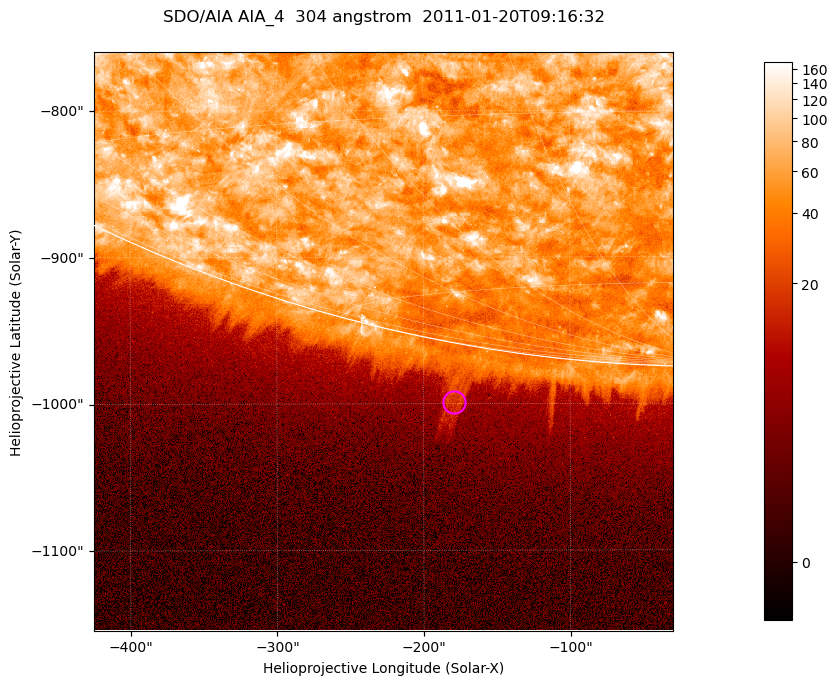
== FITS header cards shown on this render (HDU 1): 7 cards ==
TELESCOP= 'SDO/AIA '           / For AIA: SDO/AIA
INSTRUME= 'AIA_4   '           / For AIA: AIA_ATA1, AIA_ATA2, AIA_ATA3 or AIA_AT
WAVELNTH=                  304 / [angstrom] Wavelength
WAVEUNIT= 'angstrom'           / Wavelength unit: angstrom
DATE-OBS= '2011-01-20T09:16:32.123' / [ISO] Date when observation started; ISO 8
CTYPE1  = 'HPLN-TAN'           / CTYPE1; Typically HPLN
CTYPE2  = 'HPLT-TAN'           / CTYPE2; Typically HPLT

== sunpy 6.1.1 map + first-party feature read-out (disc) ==
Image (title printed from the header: SDO/AIA AIA_4  304 angstrom  2011-01-20T09:16:32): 658 x 658 px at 0.6 arcsec/px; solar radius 975 arcsec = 1625 px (partial field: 2.4% of the solar disc is inside the frame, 46% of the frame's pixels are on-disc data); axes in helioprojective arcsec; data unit not stated in the header (colour bar unlabelled)
Orientation: roll -0.132 deg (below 1 deg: not rotated)
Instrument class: DISC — disc imager (sunpy class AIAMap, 304 A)
Bright regions (active regions / flare kernels): reference = the on-disc median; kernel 5 px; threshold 5 sigma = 112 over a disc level ~60.8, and >= 1.15x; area >= 432 px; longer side >= 8 px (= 4.8 arcsec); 0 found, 0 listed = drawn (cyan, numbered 1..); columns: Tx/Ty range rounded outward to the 2 arcsec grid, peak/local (2 s.f.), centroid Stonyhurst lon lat
Off-limb structures (1.02-1.3 R_sun): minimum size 216 px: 4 found; the strongest spans PA ~170 deg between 1.02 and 1.07 R_sun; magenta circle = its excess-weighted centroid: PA ~170 deg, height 1.04 R_sun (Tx ~-180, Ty ~-998 arcsec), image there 2.4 x the reference